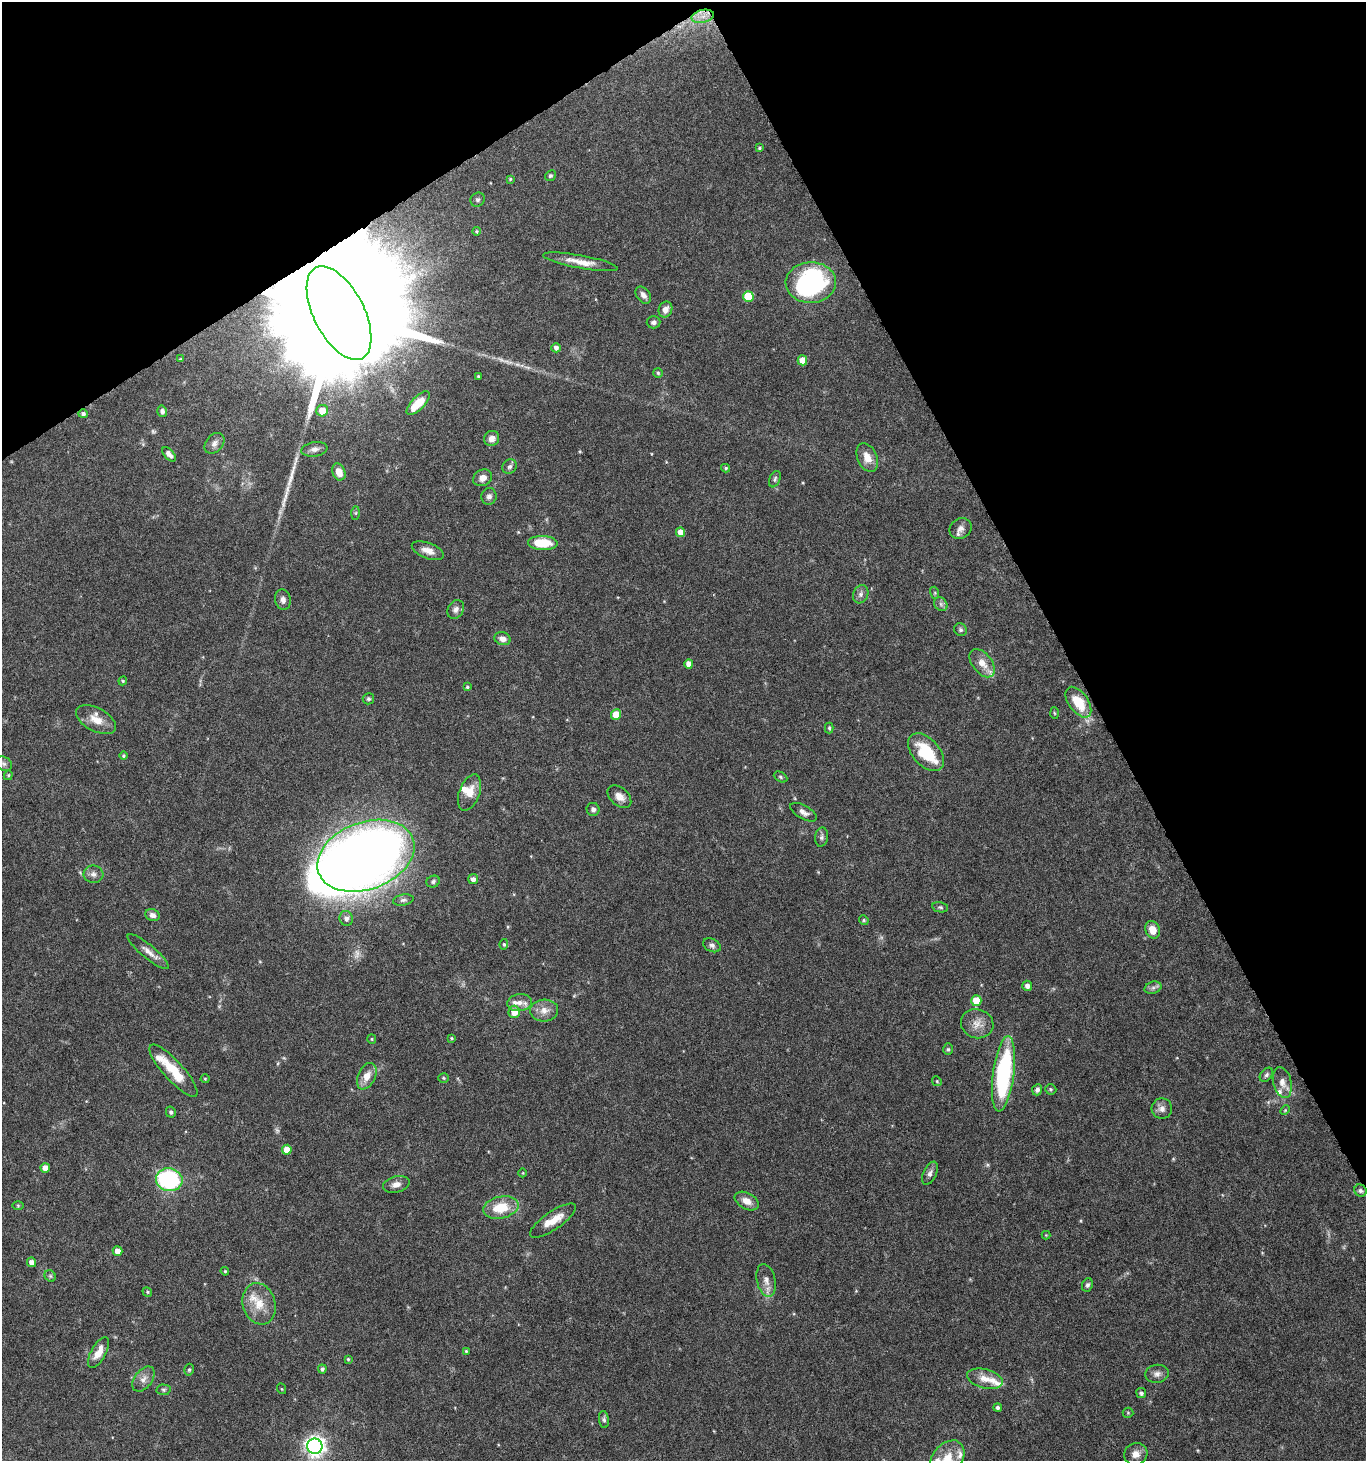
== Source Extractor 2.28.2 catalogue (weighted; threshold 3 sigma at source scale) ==
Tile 3 of 4 x 4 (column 3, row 1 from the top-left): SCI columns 2908-4271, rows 4383-5841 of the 5751 x 5852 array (HDU 1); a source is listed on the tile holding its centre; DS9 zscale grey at full resolution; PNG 1368 x 1463 px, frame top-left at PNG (2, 2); each listed source drawn as its Kron ellipse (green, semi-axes under 4 px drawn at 4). Shown black and unused: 28% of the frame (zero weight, under 5 of 10 exposures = <1% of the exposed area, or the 3 px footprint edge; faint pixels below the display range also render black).
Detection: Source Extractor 2.28.2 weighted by HDU 2 'WHT'; one run over the whole footprint, this tile lists its part. Background 0.0317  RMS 0.0015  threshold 0.00604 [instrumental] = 3 sigma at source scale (4.09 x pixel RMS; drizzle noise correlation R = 1.36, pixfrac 0.8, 0.0396/0.0396 arcsec/px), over >= 5 px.
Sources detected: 157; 3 too faint to see at this stretch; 2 inside a brighter object's white glare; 1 long thin detection or spike segment (spike, bleed or trail) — neither listed nor drawn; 13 inside a brighter listed object's ellipse — not listed separately; the other 138 listed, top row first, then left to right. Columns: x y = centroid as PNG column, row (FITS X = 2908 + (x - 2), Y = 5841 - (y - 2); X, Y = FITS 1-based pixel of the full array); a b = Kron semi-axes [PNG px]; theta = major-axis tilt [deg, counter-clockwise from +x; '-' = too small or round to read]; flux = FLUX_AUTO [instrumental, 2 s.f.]
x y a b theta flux
703 16 11 6 13 1
759 148 4 3 - 0.18
550 176 6 5 - 0.22
510 179 4 4 - 0.15
478 200 7 6 - 0.33
476 231 4 4 - 0.17
580 262 38 6 -10 1.9
811 283 25 20 1 20
643 295 9 6 -53 0.68
748 296 5 5 - 4.5
665 310 8 6 66 0.84
339 313 51 25 -63 13000
654 322 7 6 - 0.41
556 348 5 4 - 0.51
180 359 4 4 - 0.13
802 360 5 5 - 1.8
658 373 5 5 - 0.19
478 376 3 3 - 0.15
418 403 15 6 46 3.4
162 411 6 5 - 0.43
322 411 6 5 - 2
83 414 4 4 - 0.38
492 438 8 7 - 0.88
214 443 12 8 50 0.7
314 449 13 7 9 0.67
169 454 8 4 -47 0.6
867 458 15 10 -66 1.5
510 467 8 7 - 0.41
726 468 4 4 - 0.18
339 472 9 6 -69 1.4
483 478 10 8 26 1
775 479 9 5 67 0.31
489 496 8 7 - 0.51
356 513 7 4 89 0.21
960 528 11 9 31 0.75
680 532 5 4 - 1.3
543 543 15 7 -2 4
428 551 17 7 -21 1.2
935 593 6 4 -72 0.19
861 594 9 7 67 0.53
283 600 10 7 -79 0.64
941 604 7 6 - 0.4
456 609 10 7 58 0.61
960 630 7 6 - 0.34
503 639 8 6 -17 0.83
982 663 16 9 -52 1.5
689 664 5 4 - 1.1
123 681 4 4 - 0.16
467 687 4 4 - 0.2
368 699 6 5 - 0.26
1078 702 17 10 -54 4
1054 713 6 4 -87 0.16
616 715 5 5 - 3.1
96 720 22 11 -28 1.9
829 728 5 4 - 0.21
926 752 22 13 -48 6.4
123 756 4 4 - 0.2
4 764 9 6 -31 0.42
8 775 5 4 - 0.17
780 777 7 5 -28 0.24
470 793 19 10 69 1.9
619 797 14 9 -41 1.1
593 809 6 6 - 0.44
803 812 14 6 -30 0.73
822 837 9 6 80 0.43
366 856 50 33 20 210
93 874 10 8 -6 0.66
473 879 5 5 - 0.6
433 881 7 6 - 0.32
403 900 10 5 10 0.38
940 907 8 5 -11 0.27
153 915 7 6 - 0.67
346 918 7 6 - 0.56
864 920 5 4 - 0.17
1153 930 9 7 -70 1.6
504 944 5 4 - 0.19
712 945 9 6 -25 0.44
148 952 26 6 -40 1.2
1027 986 5 5 - 0.61
1153 988 9 6 17 0.46
976 1001 5 5 - 2.9
519 1003 12 8 7 1.1
544 1010 14 11 4 1.3
514 1012 6 6 - 2.1
977 1024 16 14 -18 1.5
451 1038 4 3 - 0.15
372 1039 5 4 - 0.17
948 1049 6 5 - 0.22
173 1071 34 9 -48 4.1
1003 1074 38 10 83 18
1266 1075 8 5 51 0.34
367 1076 14 8 65 1.6
443 1078 5 5 - 0.18
205 1079 4 4 - 0.14
937 1081 5 4 - 0.17
1282 1083 15 9 -77 1.1
1051 1089 6 5 - 0.23
1037 1090 6 5 - 0.42
1162 1109 10 10 - 0.8
1285 1110 5 4 - 0.16
171 1112 5 5 - 0.31
287 1150 5 5 - 1.7
45 1168 5 4 - 1.2
523 1173 4 3 - 0.1
930 1173 12 6 64 0.59
169 1180 13 11 -10 17
396 1184 13 8 15 0.9
1360 1191 6 5 - 0.35
747 1201 13 8 -28 1.1
18 1205 5 3 - 0.14
501 1208 18 11 13 4
553 1221 27 9 34 2.2
1046 1235 4 4 - 0.12
117 1251 5 5 - 1.3
31 1262 5 4 - 0.76
225 1271 4 3 - 0.14
50 1276 6 5 - 0.24
766 1280 16 9 -77 1.1
1087 1285 7 5 66 0.34
147 1292 5 4 - 0.18
259 1304 21 16 -73 2.8
466 1351 4 4 - 0.15
98 1352 17 7 61 1.6
348 1359 3 3 - 0.15
322 1369 4 4 - 0.31
189 1370 6 4 74 0.24
1157 1374 12 9 8 0.75
143 1379 14 8 52 0.94
985 1379 18 9 -15 1.6
282 1389 5 3 - 0.12
163 1390 7 5 -2 0.27
1141 1393 5 5 - 0.34
998 1408 4 4 - 0.31
1128 1413 5 5 - 0.18
604 1419 9 5 -85 0.31
315 1446 7 7 - 76
1136 1454 12 11 - 1.1
947 1459 20 14 50 3.2
Overlapping masked pixels (flux is a lower limit): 3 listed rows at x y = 339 313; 83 414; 1360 1191
Isophote crosses this tile's border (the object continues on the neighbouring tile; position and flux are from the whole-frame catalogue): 1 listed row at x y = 947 1459